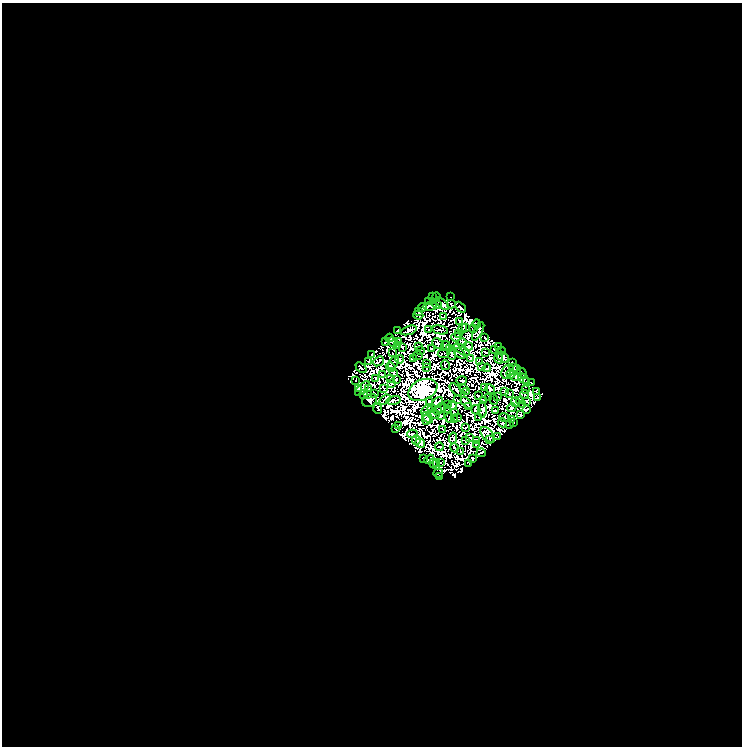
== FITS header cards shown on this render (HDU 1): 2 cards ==
NAXIS1  =                  740
NAXIS2  =                  744

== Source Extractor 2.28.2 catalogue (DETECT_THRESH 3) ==
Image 740 x 744 px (HDU 1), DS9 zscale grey, 1 PNG px = 1 image px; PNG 744 x 748 px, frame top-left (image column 1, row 744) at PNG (2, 3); each listed source drawn as its Kron ellipse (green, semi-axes under 4 px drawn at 4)
Background 0.0675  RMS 0.011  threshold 0.0332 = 3 sigma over >= 5 px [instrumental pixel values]
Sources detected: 363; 186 with non-positive FLUX_AUTO (blend fragments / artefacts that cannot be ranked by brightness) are neither listed nor drawn; the other 177 listed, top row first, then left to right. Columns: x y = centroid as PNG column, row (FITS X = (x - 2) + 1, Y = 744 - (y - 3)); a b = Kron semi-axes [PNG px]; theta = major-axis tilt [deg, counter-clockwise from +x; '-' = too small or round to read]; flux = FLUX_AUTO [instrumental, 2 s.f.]
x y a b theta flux
432 297 2 2 - 1.3
436 297 4 2 - 1.4
451 297 2 2 - 1.9
428 302 3 2 - 2.1
442 304 8 4 -40 4.1
451 304 4 2 - 3
437 305 5 3 - 0.52
430 306 7 2 4 1.5
460 307 6 3 -48 8.7
422 308 4 3 - 0.87
419 312 4 3 - 1.7
418 315 5 3 - 0.059
444 316 3 2 - 1.1
459 322 3 2 - 1.9
477 324 4 2 - 1.4
465 327 3 2 - 1.3
462 329 5 3 - 0.56
473 329 3 2 - 1.3
397 330 4 3 - 6.4
409 330 8 4 19 2.9
429 330 3 2 - 1.4
440 330 8 2 -12 2.5
478 331 10 4 61 0.44
458 333 4 2 - 0.16
456 337 5 2 - 2.3
389 338 4 3 - 1.4
485 338 3 2 - 2
385 342 3 3 - 2.1
393 342 6 3 -30 5.7
399 342 3 2 - 1.7
462 343 5 2 - 1.6
438 344 6 4 -40 2.2
398 345 2 2 - 0.27
446 345 4 3 - 0.27
419 346 3 2 - 0.78
468 346 5 3 - 0.95
402 347 4 2 - 0.28
498 347 3 2 - 2.9
432 348 3 2 - 1.3
450 348 2 2 - 1.5
420 350 2 2 - 0.96
462 350 9 4 -34 1.1
494 350 4 2 - 0.58
501 351 4 2 - 2
485 352 3 2 - 0.46
392 353 2 2 - 2.3
460 353 7 3 -36 0.38
371 354 3 3 - 0.006
444 354 6 2 5 0.2
452 354 6 3 -86 2.6
417 356 5 2 - 1.5
503 357 6 5 - 2.7
414 358 3 2 - 0.79
471 358 3 2 - 0.96
399 359 4 2 - 1.1
499 359 5 2 - 0.48
368 361 2 2 - 0.15
378 361 6 2 40 2.1
480 362 3 2 - 0.94
512 362 4 2 - 2.8
393 363 7 3 55 2.9
426 363 3 2 - 1.3
445 365 5 2 - 1
482 366 2 2 - 1.1
361 367 6 2 -40 0.22
391 367 5 3 - 3
514 367 4 2 - 2.2
427 368 4 2 - 0.47
487 368 4 2 - 0.33
517 370 5 3 - 0.79
393 372 4 3 - 0.89
506 372 7 3 78 0.65
522 373 5 3 - 8.4
382 374 4 2 - 1.6
511 374 4 2 - 2.7
516 377 6 3 0 2.5
391 378 3 2 - 0.57
375 379 4 3 - 0.061
523 379 6 2 -40 1.2
355 380 2 2 - 1.4
396 380 3 2 - 1.4
462 380 5 3 - 0.034
527 381 2 2 - 0.41
531 383 3 2 - 1.8
391 384 2 2 - 0.69
358 388 4 2 - 1.2
362 388 9 3 45 2.4
383 388 3 2 - 2
463 388 4 2 - 0.42
484 388 4 2 - 0.83
368 389 4 3 - 1.7
490 389 5 3 - 0.2
423 390 15 10 24 1900
456 390 7 3 -45 1.2
526 390 2 2 - 0.35
467 391 3 2 - 0.88
505 391 4 2 - 1.2
536 391 3 2 - 2.1
509 393 3 2 - 1.4
364 394 4 2 - 2.9
368 394 4 2 - 2.7
374 394 4 2 - 0.48
525 394 4 3 - 0.94
478 396 3 2 - 0.44
498 396 3 2 - 0.76
489 398 3 2 - 0.51
537 398 3 2 - 0.081
385 399 6 2 36 0.59
494 399 5 2 - 1.2
393 400 7 2 13 0.7
457 400 2 2 - 1.4
484 400 3 3 - 1.7
520 400 2 2 - 1.4
370 401 8 6 30 5.8
526 401 3 2 - 3.3
429 402 4 2 - 1.5
466 402 7 4 -52 9.6
515 402 5 3 - 1.4
437 403 7 3 40 2.6
522 404 2 2 - 0.21
448 405 4 2 - 0.64
452 406 4 4 - 4.2
469 407 3 2 - 1.3
441 408 5 3 - 1
512 408 4 3 - 3.4
378 409 5 2 - 3
432 409 4 2 - 2
427 410 7 2 44 1.4
438 410 4 3 - 0.22
448 410 3 2 - 1
476 410 4 4 - 1.3
482 410 8 3 -89 3.6
527 410 4 2 - 0.61
495 411 4 2 - 1.9
455 412 4 2 - 0.6
434 414 5 2 - 1.6
521 415 4 3 - 3.3
441 416 3 2 - 1.8
428 417 6 2 -47 1.9
457 417 2 2 - 0.99
479 417 2 2 - 0.94
504 417 5 3 - 0.061
450 418 5 2 - 2.5
511 419 3 2 - 0.38
426 420 5 3 - 2.6
454 420 3 2 - 1.5
502 423 5 4 - 1.5
514 423 3 2 - 1
509 425 3 2 - 1.3
398 426 2 2 - 0.42
465 428 4 2 - 0.3
396 429 4 3 - 1.7
442 430 3 2 - 0.46
413 434 5 2 - 3.1
488 435 9 5 -49 13
470 437 2 2 - 1.1
498 437 3 2 - 0.94
453 438 5 2 - 1.1
490 439 3 2 - 0.1
416 440 4 2 - 2.8
477 440 3 2 - 2.2
466 441 3 2 - 0.74
420 443 5 3 - 1.3
476 445 4 3 - 1.8
439 447 4 2 - 0.26
454 448 4 2 - 0.58
461 451 3 2 - 0.24
481 453 5 2 - 1.3
473 458 2 2 - 2.3
423 459 3 2 - 1.6
429 459 5 3 - 3.2
433 463 5 3 - 1.7
437 463 3 2 - 3.9
441 463 3 2 - 0.24
469 463 3 2 - 0.75
438 473 5 2 - 0.71
440 476 3 2 - 1.9
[186 non-positive-flux detections neither listed nor drawn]